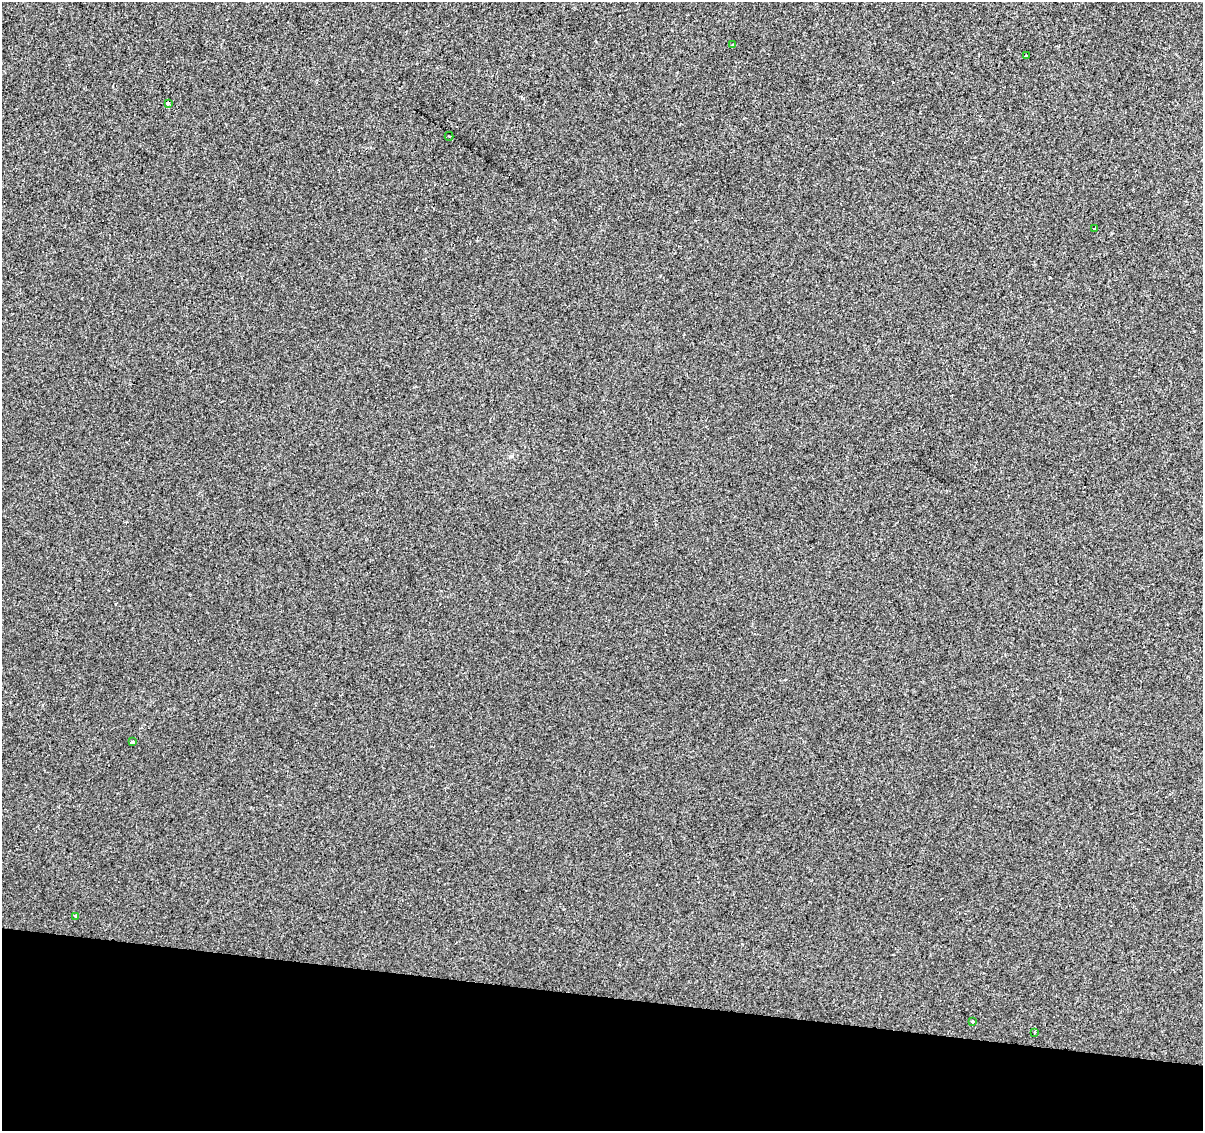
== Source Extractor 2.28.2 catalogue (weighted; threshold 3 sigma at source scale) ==
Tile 15 of 4 x 4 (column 3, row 4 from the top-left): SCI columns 2404-3604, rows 226-1354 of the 4812 x 5026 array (HDU 1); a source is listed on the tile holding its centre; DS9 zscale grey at full resolution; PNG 1205 x 1133 px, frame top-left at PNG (2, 2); each listed source drawn as its Kron ellipse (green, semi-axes under 4 px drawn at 4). Shown black and unused: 12% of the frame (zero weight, under 2 of 3 exposures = <1% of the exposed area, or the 3 px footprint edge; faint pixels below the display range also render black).
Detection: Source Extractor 2.28.2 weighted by HDU 2 'WHT'; one run over the whole footprint, this tile lists its part. Background 4.25e-04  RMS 0.0042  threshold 0.019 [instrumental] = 3 sigma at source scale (4.5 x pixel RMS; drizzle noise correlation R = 1.50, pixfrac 1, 0.0396/0.0396 arcsec/px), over >= 5 px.
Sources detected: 9; all 9 listed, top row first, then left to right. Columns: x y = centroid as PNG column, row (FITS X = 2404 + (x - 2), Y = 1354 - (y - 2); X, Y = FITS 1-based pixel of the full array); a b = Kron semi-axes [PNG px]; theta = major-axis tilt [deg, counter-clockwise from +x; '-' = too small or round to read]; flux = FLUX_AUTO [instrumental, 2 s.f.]
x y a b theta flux
733 45 3 3 - 1.3
1026 56 4 3 - 2.6
168 103 4 3 - 1.3
449 136 4 2 - 0.38
1095 229 3 3 - 1.6
132 742 4 3 - 1.5
76 916 3 3 - 2.6
973 1022 3 3 - 0.43
1035 1032 2 2 - 0.35